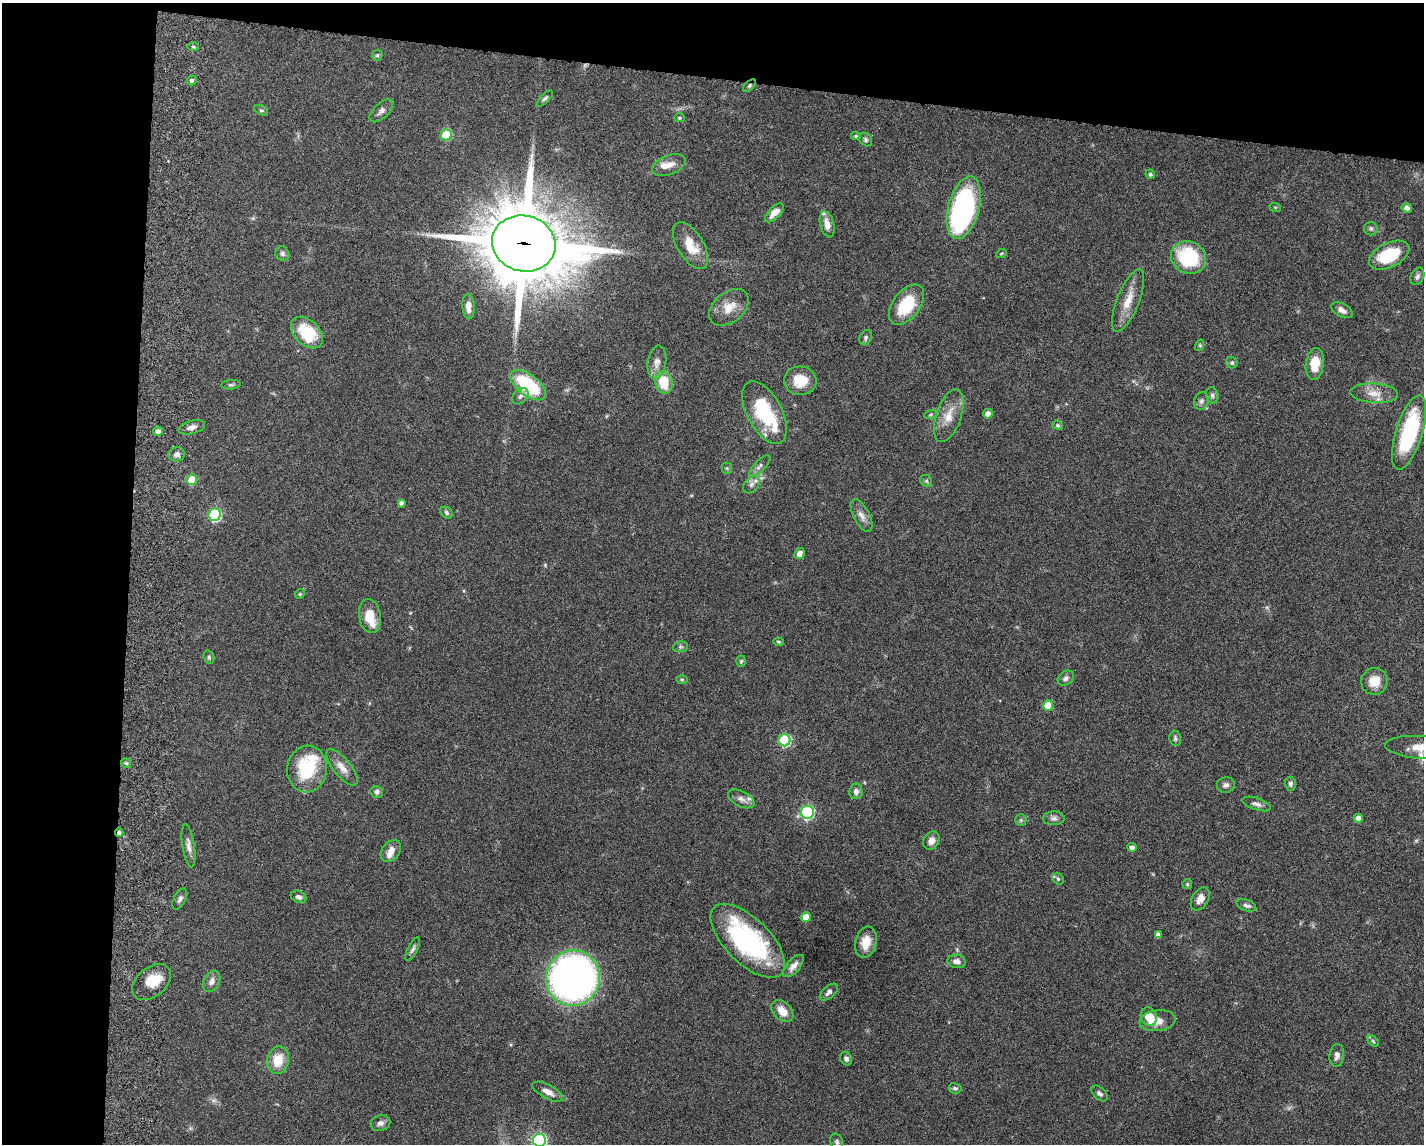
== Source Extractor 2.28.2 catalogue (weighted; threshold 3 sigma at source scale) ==
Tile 1 of 3 x 4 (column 1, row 1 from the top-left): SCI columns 278-1699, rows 3439-4580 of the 4711 x 4593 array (HDU 1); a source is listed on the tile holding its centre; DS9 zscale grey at full resolution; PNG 1426 x 1146 px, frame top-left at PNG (2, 3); each listed source drawn as its Kron ellipse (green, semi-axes under 4 px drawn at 4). Shown black and unused: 16% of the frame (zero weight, under 5 of 9 exposures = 3% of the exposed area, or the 3 px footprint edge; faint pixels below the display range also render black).
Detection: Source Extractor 2.28.2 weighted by HDU 2 'WHT'; one run over the whole footprint, this tile lists its part. Background 0.0589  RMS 0.003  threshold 0.0124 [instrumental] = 3 sigma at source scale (4.09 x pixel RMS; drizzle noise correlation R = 1.36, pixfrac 0.8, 0.05/0.05 arcsec/px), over >= 5 px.
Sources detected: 133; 1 too faint to see at this stretch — neither listed nor drawn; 7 inside a brighter listed object's ellipse — not listed separately; the other 125 listed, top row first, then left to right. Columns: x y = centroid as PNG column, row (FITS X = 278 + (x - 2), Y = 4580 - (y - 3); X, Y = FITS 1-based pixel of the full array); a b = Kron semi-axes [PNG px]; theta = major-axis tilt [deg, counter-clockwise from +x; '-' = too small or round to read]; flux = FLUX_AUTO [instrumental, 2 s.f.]
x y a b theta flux
193 47 6 4 -2 0.4
377 55 6 5 - 0.45
192 80 5 4 - 0.59
749 86 8 4 46 0.56
545 99 11 4 45 0.61
261 110 7 4 -28 0.47
381 111 14 7 44 1.3
679 118 5 4 - 0.39
446 135 5 5 - 11
856 136 5 4 - 0.41
866 140 7 6 - 0.6
669 165 18 9 22 2.6
1150 174 5 4 - 0.46
1275 207 6 3 -18 0.27
964 208 32 15 75 61
1407 208 5 4 - 1.2
774 213 12 5 45 2.4
827 224 13 7 -75 2.6
1371 229 7 6 - 0.66
524 243 32 28 -15 2600
691 246 26 13 -59 6.1
282 254 7 6 - 0.78
1001 254 5 3 - 0.29
1389 255 21 12 26 13
1188 258 18 16 -27 19
1417 276 9 6 65 0.9
1128 301 33 11 68 4.9
906 305 23 13 53 11
468 307 13 6 -87 2
729 307 22 15 39 4.3
1342 310 11 6 -29 1.5
307 333 19 12 -44 11
866 338 8 6 66 0.74
1200 345 6 4 73 0.33
657 362 17 9 81 2.2
1232 363 6 5 - 0.58
1315 364 16 9 83 5.4
800 381 16 14 -5 5.5
664 382 11 8 -77 7.9
231 385 10 4 5 0.52
528 385 21 10 -37 20
1374 393 24 9 -3 3.5
1212 395 8 6 -77 0.75
520 396 9 6 45 1
1201 401 9 7 72 0.95
764 412 34 17 -62 17
988 414 5 4 - 1.5
930 415 6 4 19 0.38
949 416 27 12 71 4.8
1058 425 5 4 - 0.42
192 427 13 6 15 1.4
158 431 5 4 - 1.2
1409 432 39 13 73 22
177 454 8 7 - 1.2
760 466 14 5 46 1.1
727 468 5 5 - 0.39
192 480 5 5 - 6.5
926 481 6 5 - 0.53
751 484 10 7 52 1.2
401 503 4 4 - 0.89
447 513 7 5 -46 0.58
215 515 6 6 - 27
861 515 18 8 -62 1.9
799 554 6 5 - 1.6
300 594 5 4 - 0.35
370 616 17 11 -81 4.8
779 642 5 4 - 0.34
680 647 7 5 11 0.61
209 657 7 5 -71 0.47
741 661 6 4 86 0.39
1066 678 9 6 39 0.92
682 679 6 4 -1 0.37
1374 681 13 13 - 4.4
1048 705 5 5 - 6.3
1175 738 8 6 -82 0.66
784 740 6 6 - 26
1421 748 36 11 -5 6.7
126 763 5 5 - 0.42
342 767 22 8 -51 2.9
307 769 23 20 81 14
1290 784 7 6 - 0.8
1226 785 9 7 9 1
856 791 8 6 86 1
377 792 6 6 - 0.88
741 799 14 7 -28 1.5
1257 804 15 6 -19 1.2
807 812 6 6 - 38
1054 818 11 7 1 1
1358 818 4 4 - 1.4
1021 820 6 5 - 0.47
119 833 4 4 - 0.71
931 841 9 7 57 1.8
189 846 22 6 -81 1.7
1132 847 5 4 - 1.1
391 851 12 8 52 2.2
1058 879 6 5 - 0.45
1187 884 5 5 - 0.34
299 897 8 5 -23 0.81
180 899 11 6 63 0.91
1200 899 12 8 57 2.2
1246 905 10 5 -20 0.87
806 917 5 5 - 4.4
1158 935 4 4 - 1.1
748 941 47 22 -45 41
866 942 16 10 77 4.3
413 949 13 5 64 0.87
957 961 9 6 -8 1.3
793 966 13 6 49 1.7
573 978 28 26 70 150
212 981 11 7 63 1.4
151 982 22 14 39 5.9
829 992 11 6 42 0.89
782 1011 13 8 -45 3.4
1149 1017 9 8 - 4.3
1157 1021 18 10 7 3.6
1373 1041 7 4 -46 0.4
1337 1055 11 7 83 1.2
846 1059 7 5 -62 0.83
278 1060 14 11 76 5.6
955 1088 6 5 - 0.55
548 1092 17 7 -28 2
1099 1093 10 5 -44 0.87
380 1123 10 7 15 1.2
539 1140 6 6 - 53
837 1142 9 6 -72 0.71
Overlapping masked pixels (flux is a lower limit): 3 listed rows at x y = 749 86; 524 243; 119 833
Isophote crosses this tile's border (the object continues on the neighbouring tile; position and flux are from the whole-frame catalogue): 2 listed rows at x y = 1421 748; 539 1140